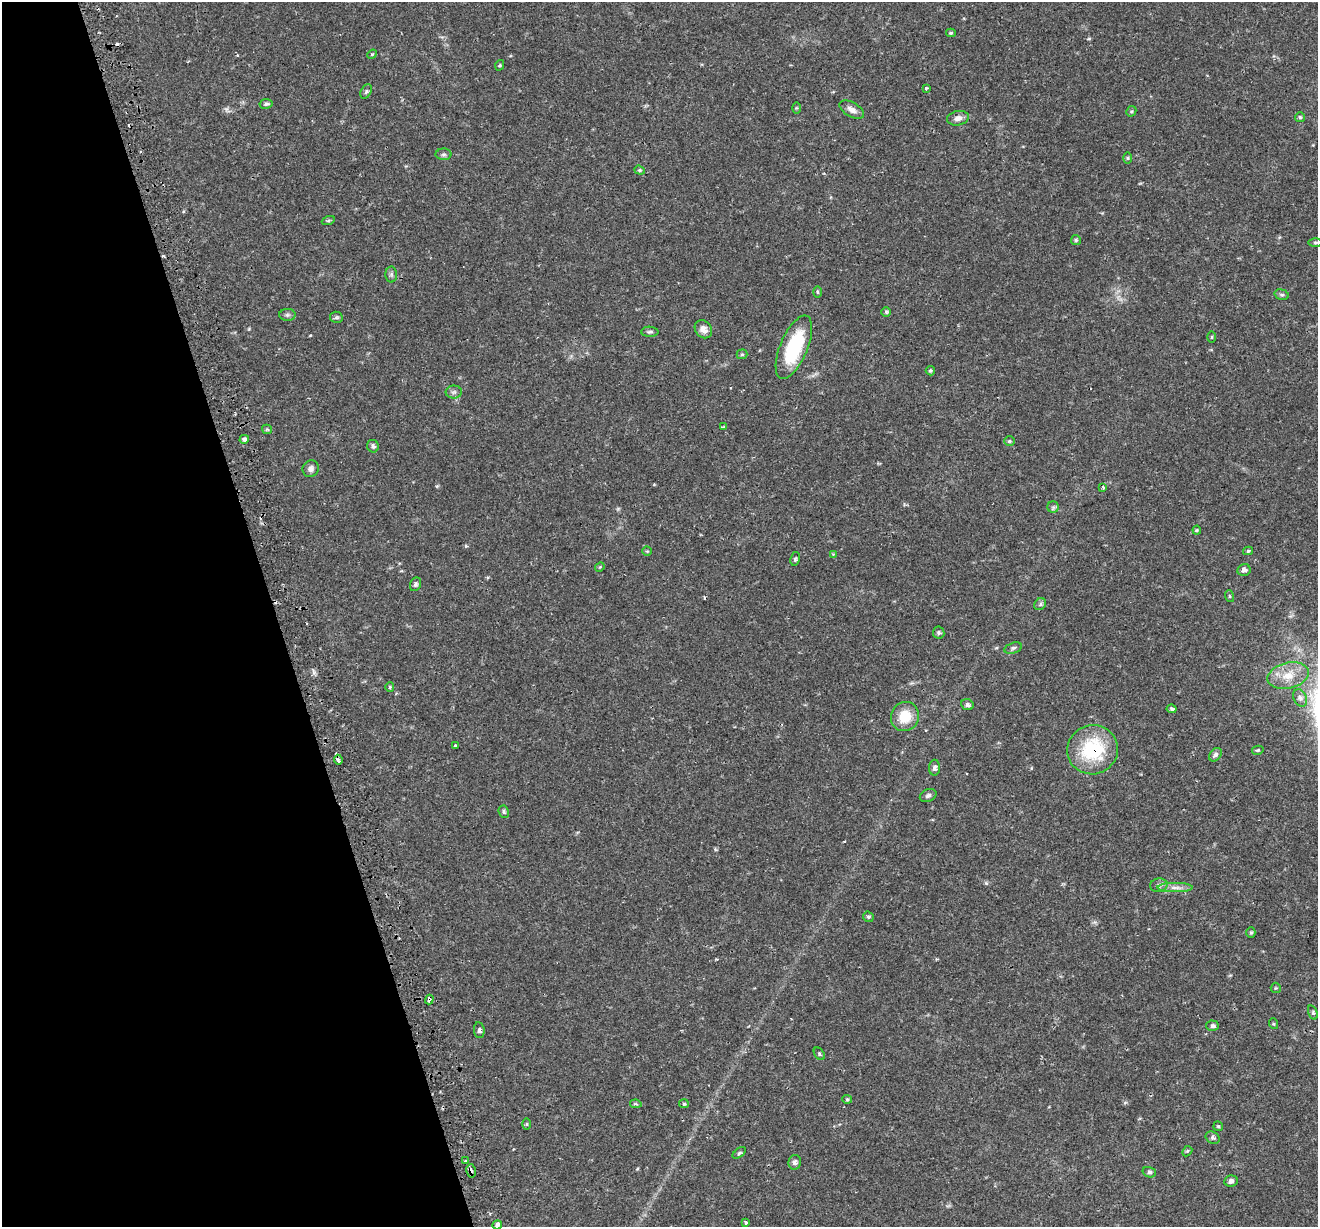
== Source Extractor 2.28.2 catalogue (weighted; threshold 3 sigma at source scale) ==
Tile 5 of 4 x 4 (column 1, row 2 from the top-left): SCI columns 59-1374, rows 2632-3856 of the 5379 x 5211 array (HDU 1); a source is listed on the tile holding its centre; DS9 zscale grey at full resolution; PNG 1320 x 1229 px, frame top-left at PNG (2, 2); each listed source drawn as its Kron ellipse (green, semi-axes under 4 px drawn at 4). Shown black and unused: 21% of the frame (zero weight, under 2 of 3 exposures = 5% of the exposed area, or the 3 px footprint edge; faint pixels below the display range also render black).
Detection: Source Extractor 2.28.2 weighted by HDU 2 'WHT'; one run over the whole footprint, this tile lists its part. Background 0.0486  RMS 0.0036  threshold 0.0161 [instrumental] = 3 sigma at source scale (4.5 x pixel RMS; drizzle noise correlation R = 1.50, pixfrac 1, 0.0396/0.0396 arcsec/px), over >= 5 px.
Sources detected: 95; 1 too faint to see at this stretch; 4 cosmic-ray / hot-pixel residue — neither listed nor drawn; the other 90 listed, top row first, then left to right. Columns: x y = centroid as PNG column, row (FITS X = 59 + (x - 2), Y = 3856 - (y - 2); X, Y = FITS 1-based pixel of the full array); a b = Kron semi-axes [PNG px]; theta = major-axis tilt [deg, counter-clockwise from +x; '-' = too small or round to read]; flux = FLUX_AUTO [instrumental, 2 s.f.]
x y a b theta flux
951 33 5 4 - 0.45
372 54 5 4 - 0.4
500 65 5 3 - 0.35
926 88 3 3 - 0.83
366 92 8 5 63 0.73
266 104 6 5 - 0.73
797 108 5 3 - 0.36
852 110 13 7 -30 2
1131 111 5 4 - 0.46
1300 117 5 5 - 0.52
958 118 11 7 12 2.1
444 154 8 5 1 0.81
1127 158 6 4 -90 0.51
640 170 5 4 - 0.48
328 221 7 4 19 0.51
1076 240 5 5 - 0.52
1315 242 7 3 0 0.48
391 274 8 6 89 0.78
817 292 5 3 - 0.43
1282 295 7 5 -16 0.71
886 312 5 5 - 0.54
287 315 8 6 0 0.8
336 317 6 5 - 0.66
703 329 10 8 -50 2.3
650 332 8 5 -1 0.79
1212 337 6 4 90 0.4
794 347 34 13 67 24
742 354 5 5 - 0.53
930 371 5 4 - 0.58
454 392 8 6 3 0.96
724 427 4 3 - 0.91
267 429 5 4 - 0.44
244 439 5 4 - 0.81
1009 441 5 4 - 0.48
373 446 6 6 - 0.94
311 469 8 8 - 1.4
1103 487 4 3 - 0.65
1053 507 5 5 - 0.71
1197 530 4 4 - 0.38
647 551 5 4 - 0.4
1248 551 5 3 - 0.64
833 554 4 4 - 0.3
795 559 7 4 80 0.66
600 567 5 4 - 0.34
1244 570 6 6 - 1.2
415 584 7 5 66 0.82
1229 596 6 4 -70 0.44
1040 604 6 5 - 0.72
939 633 6 6 - 0.7
1013 648 9 5 16 0.94
1288 676 21 13 13 6.7
390 687 5 4 - 0.39
1300 698 9 6 -67 1.4
967 705 6 5 - 0.88
1172 709 5 4 - 0.65
905 716 15 14 - 8
455 745 3 3 - 0.62
1093 750 25 24 - 24
1258 750 6 4 14 0.55
1215 755 7 5 52 1.3
338 760 5 3 - 0.83
935 768 8 5 89 1.1
928 795 8 6 25 1
504 812 6 5 - 0.81
1159 885 9 7 11 1.2
1175 888 17 4 0 2.1
868 917 5 5 - 0.54
1251 932 5 4 - 0.52
1276 988 5 5 - 0.4
429 999 5 4 - 1.7
1313 1012 7 4 -72 0.57
1274 1024 5 3 - 0.37
1213 1026 6 5 - 0.75
479 1030 8 5 -83 0.96
819 1054 7 4 -53 0.57
847 1099 5 4 - 0.4
636 1104 6 4 -10 0.48
684 1104 5 4 - 0.43
527 1124 6 4 89 0.4
1218 1126 5 5 - 0.46
1213 1138 7 5 -33 0.78
1187 1151 6 4 46 0.47
739 1153 8 4 37 0.59
466 1161 3 3 - 1.2
795 1162 7 6 - 1.1
471 1171 7 4 -76 1.5
1149 1172 7 5 -15 0.72
1231 1181 7 5 10 1.4
746 1223 3 3 - 1.6
497 1225 5 4 - 1.3
Overlapping masked pixels (flux is a lower limit): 3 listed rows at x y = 1093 750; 429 999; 471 1171
Isophote crosses this tile's border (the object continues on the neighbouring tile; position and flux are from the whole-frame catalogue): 1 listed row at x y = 497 1225